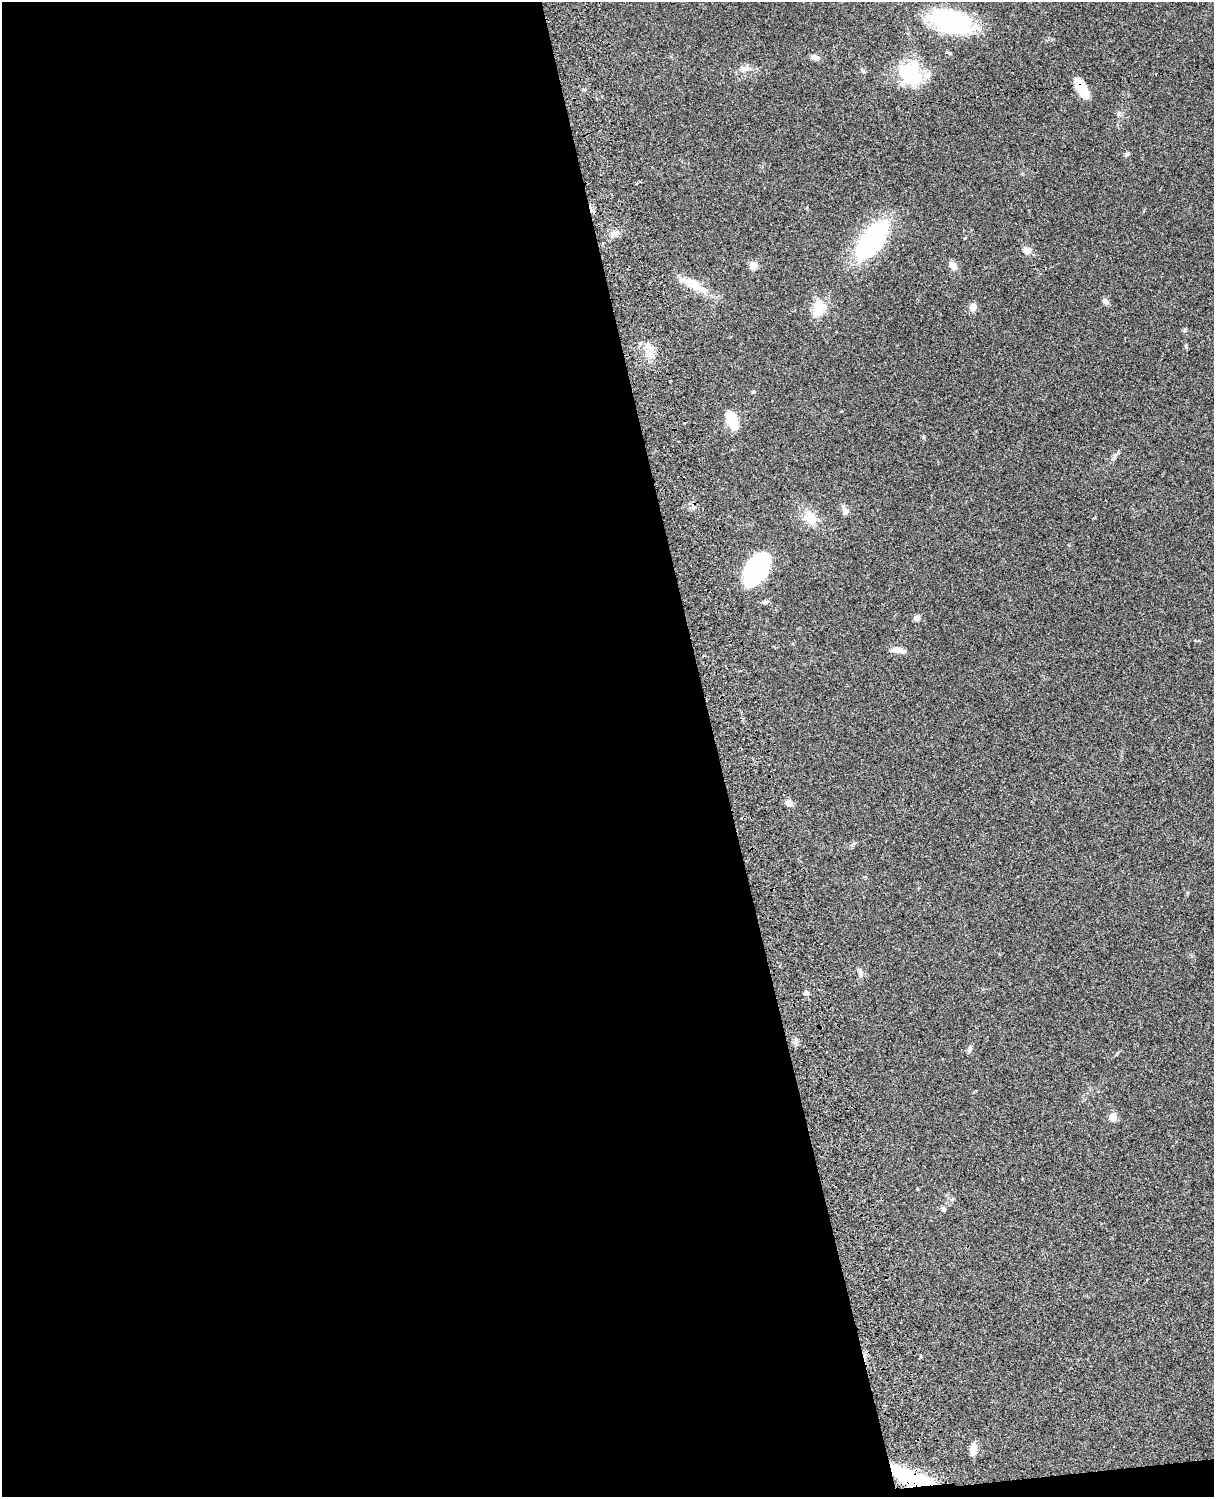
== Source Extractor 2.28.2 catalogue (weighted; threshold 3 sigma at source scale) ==
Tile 9 of 4 x 3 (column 1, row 3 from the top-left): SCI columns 122-1333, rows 278-1772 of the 5088 x 4927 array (HDU 1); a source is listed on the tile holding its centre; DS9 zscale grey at full resolution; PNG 1216 x 1499 px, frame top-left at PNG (2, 2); no overlay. Shown black and unused: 59% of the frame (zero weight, under 3 of 4 exposures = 6% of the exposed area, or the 3 px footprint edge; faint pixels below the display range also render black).
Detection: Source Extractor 2.28.2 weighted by HDU 2 'WHT'; one run over the whole footprint, this tile lists its part. Background 0.0838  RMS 0.006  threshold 0.0269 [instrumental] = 3 sigma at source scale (4.5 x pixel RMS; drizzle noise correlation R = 1.50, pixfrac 1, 0.05/0.05 arcsec/px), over >= 5 px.
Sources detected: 38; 1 inside a brighter object's white glare — not listed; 1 inside a brighter listed object's ellipse — not listed separately; the other 36 listed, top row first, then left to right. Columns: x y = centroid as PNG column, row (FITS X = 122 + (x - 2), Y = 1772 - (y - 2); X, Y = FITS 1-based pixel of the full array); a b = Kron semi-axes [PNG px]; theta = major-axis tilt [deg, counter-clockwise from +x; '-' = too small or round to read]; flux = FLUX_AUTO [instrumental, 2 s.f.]
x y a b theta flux
951 22 50 24 -17 58
814 57 10 6 -11 2.6
744 69 15 8 3 3.8
863 70 8 4 -49 1.1
910 72 25 21 22 38
1081 88 23 9 -57 12
584 90 6 4 1 0.7
1127 154 8 5 36 1.2
617 233 13 6 6 2.9
872 240 30 14 52 120
1027 250 13 9 -53 3.5
753 265 7 7 - 5.4
953 266 12 7 -56 3.3
694 285 35 11 -31 13
1105 301 9 6 -29 1.9
973 307 5 5 - 10
818 308 20 13 74 13
1185 330 6 4 -72 0.78
650 352 21 12 87 7.7
753 392 5 5 - 0.85
732 420 17 9 -68 15
845 511 9 9 - 2.3
811 518 18 14 -76 9.5
757 569 29 15 55 89
765 602 8 5 10 1.3
916 618 7 6 - 2.3
898 650 17 7 -8 4.5
789 803 8 7 - 3.2
861 973 10 5 86 1.7
806 993 7 6 - 1.3
970 1049 8 5 79 1.5
1113 1117 5 5 - 15
952 1199 6 4 2 0.87
944 1209 6 5 - 1.4
973 1449 14 7 82 5.2
911 1478 43 13 -22 49
Overlapping masked pixels (flux is a lower limit): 2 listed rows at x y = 1081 88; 911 1478
Isophote crosses this tile's border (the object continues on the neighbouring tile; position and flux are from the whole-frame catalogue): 1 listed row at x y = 951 22
Unlisted compact peaks at least as high as the median listed source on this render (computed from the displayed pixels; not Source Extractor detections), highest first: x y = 1186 347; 1118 114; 924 437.